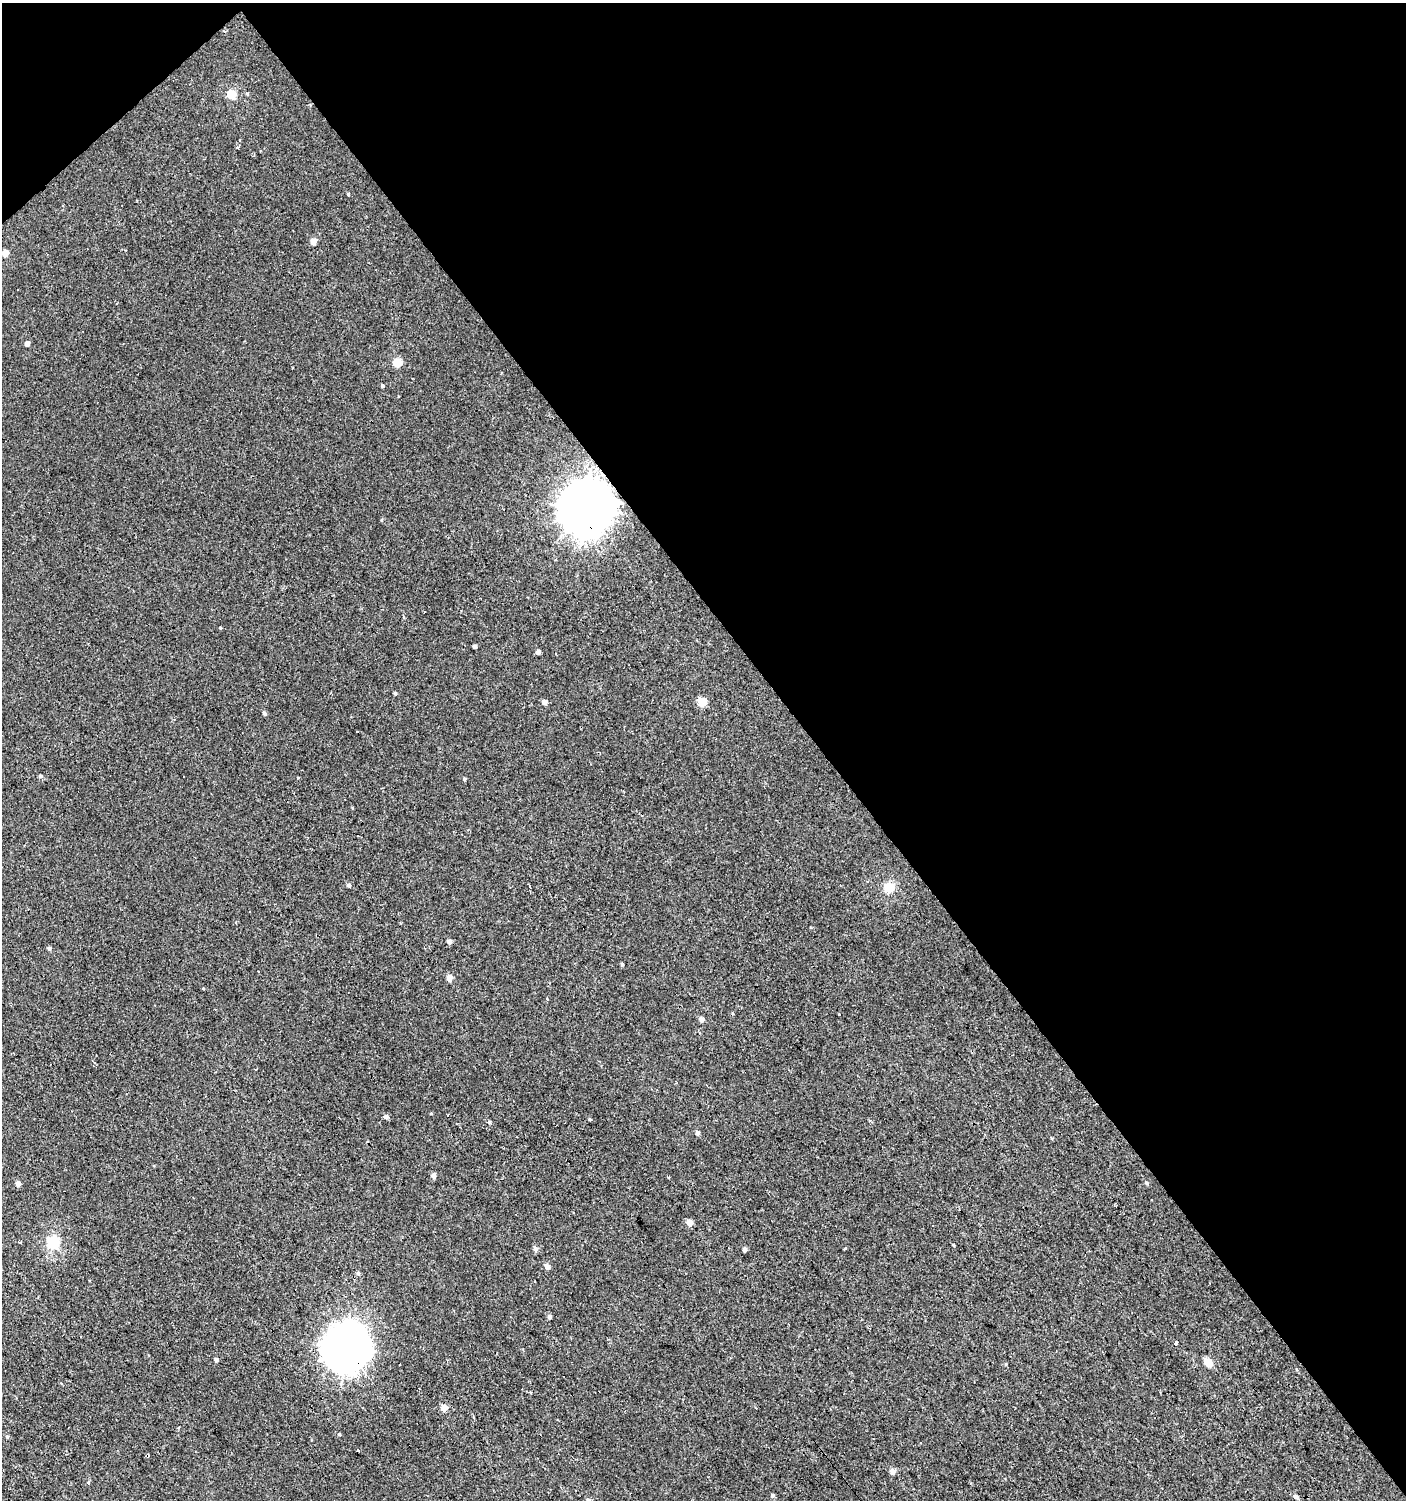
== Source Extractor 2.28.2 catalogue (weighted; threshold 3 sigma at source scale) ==
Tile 3 of 4 x 4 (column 3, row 1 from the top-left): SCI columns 3007-4410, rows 4497-5994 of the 5950 x 5995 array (HDU 1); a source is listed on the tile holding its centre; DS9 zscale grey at full resolution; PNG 1408 x 1502 px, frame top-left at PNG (2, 3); no overlay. Shown black and unused: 43% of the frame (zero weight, under 2 of 3 exposures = <1% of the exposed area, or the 3 px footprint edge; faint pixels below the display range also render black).
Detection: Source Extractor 2.28.2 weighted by HDU 2 'WHT'; one run over the whole footprint, this tile lists its part. Background 0.0013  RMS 0.0039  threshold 0.0174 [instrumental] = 3 sigma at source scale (4.5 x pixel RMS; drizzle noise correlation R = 1.50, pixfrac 1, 0.0396/0.0396 arcsec/px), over >= 5 px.
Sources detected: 83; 16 cosmic-ray / hot-pixel residue — not listed; the other 67 listed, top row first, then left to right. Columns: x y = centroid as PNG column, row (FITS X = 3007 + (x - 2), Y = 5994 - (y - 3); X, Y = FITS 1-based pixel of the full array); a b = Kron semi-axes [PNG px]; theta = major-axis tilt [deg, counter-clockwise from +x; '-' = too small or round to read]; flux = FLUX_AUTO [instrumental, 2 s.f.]
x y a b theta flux
224 31 4 3 - 0.38
231 94 5 5 - 14
237 147 3 3 - 0.96
348 194 4 4 - 0.63
314 241 5 4 - 4.5
5 253 5 4 - 5.3
17 289 3 3 - 0.91
27 343 4 4 - 2.2
397 362 5 5 - 14
382 385 4 4 - 0.85
585 508 18 17 - 1900
403 617 5 3 - 0.56
220 628 4 3 - 0.33
475 646 4 3 - 0.91
538 652 4 4 - 1.6
395 693 4 3 - 0.65
702 701 5 5 - 13
545 702 5 4 - 2.7
264 713 5 4 - 0.91
40 776 5 5 - 0.8
464 779 4 4 - 0.62
348 885 5 4 - 0.82
889 888 6 5 - 25
250 912 2 2 - 0.41
449 941 4 4 - 2.1
49 948 4 4 - 1
622 964 4 3 - 0.57
449 977 5 5 - 3.3
203 988 3 3 - 0.33
547 999 3 3 - 0.46
839 1014 3 3 - 1.2
701 1019 5 5 - 2.1
431 1114 4 3 - 0.29
386 1117 5 5 - 1.4
590 1119 4 3 - 0.41
489 1122 5 4 - 0.66
697 1133 5 4 - 1.6
433 1175 5 4 - 2.2
668 1177 3 2 - 0.39
1146 1183 5 4 - 0.59
18 1184 4 4 - 2.5
573 1212 3 3 - 1.2
690 1222 5 4 - 4.7
21 1242 3 2 - 1.5
53 1242 6 6 - 46
953 1245 4 3 - 0.35
535 1249 6 5 - 1.5
744 1249 4 4 - 1.6
845 1249 3 3 - 1.2
547 1266 5 4 - 2.4
358 1273 5 5 - 0.71
549 1317 4 4 - 1.4
1176 1343 5 4 - 0.73
345 1348 17 16 - 910
216 1359 4 4 - 0.95
1208 1362 7 5 -48 9.3
1006 1364 5 3 - 0.39
444 1408 4 4 - 5.7
339 1434 4 4 - 0.47
7 1436 5 5 - 0.53
358 1450 3 3 - 1.1
147 1455 3 3 - 5.6
893 1471 5 5 - 2.9
88 1483 5 5 - 0.51
772 1496 5 4 - 1
1296 1497 7 5 -48 1
588 1500 5 4 - 0.87
Overlapping masked pixels (flux is a lower limit): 3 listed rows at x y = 585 508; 345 1348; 147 1455
Isophote crosses this tile's border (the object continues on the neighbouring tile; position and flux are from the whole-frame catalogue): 1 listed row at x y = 588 1500